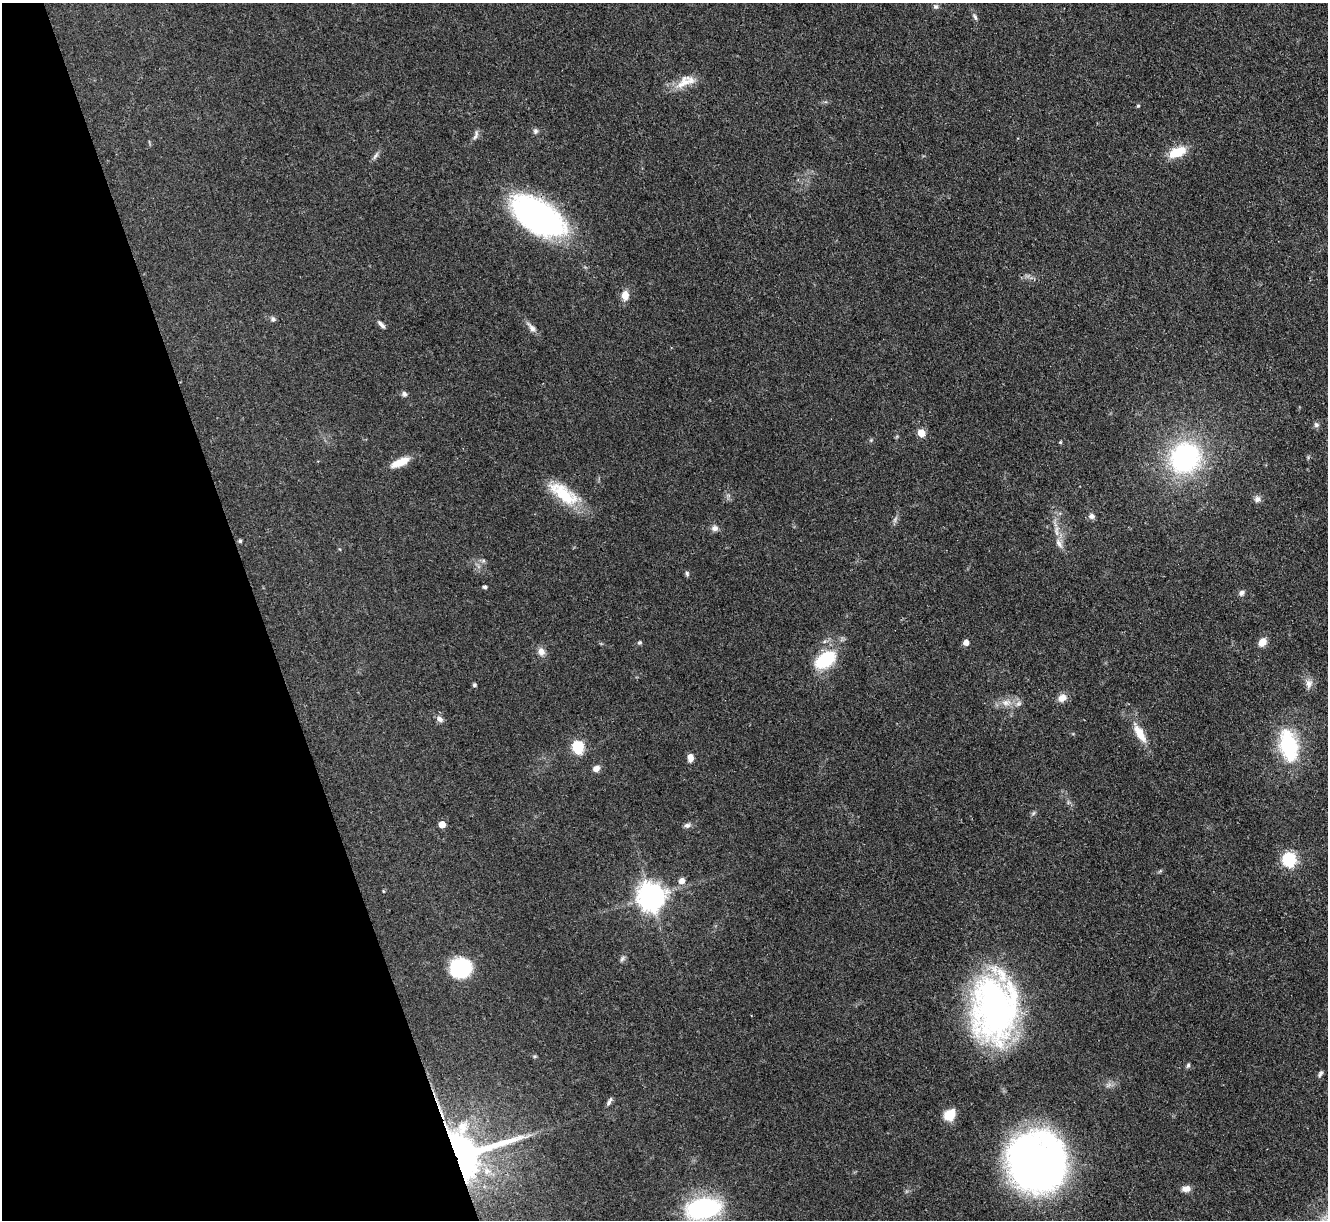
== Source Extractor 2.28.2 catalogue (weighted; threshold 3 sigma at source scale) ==
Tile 5 of 4 x 4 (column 1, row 2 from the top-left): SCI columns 3-1328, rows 2709-3926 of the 5309 x 5293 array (HDU 1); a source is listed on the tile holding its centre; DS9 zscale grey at full resolution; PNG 1330 x 1222 px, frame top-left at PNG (2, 3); no overlay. Shown black and unused: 19% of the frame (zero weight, under 3 of 4 exposures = <1% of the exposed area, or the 3 px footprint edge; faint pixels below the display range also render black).
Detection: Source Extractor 2.28.2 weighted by HDU 2 'WHT'; one run over the whole footprint, this tile lists its part. Background 0.0855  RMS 0.0062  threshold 0.0281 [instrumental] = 3 sigma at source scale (4.5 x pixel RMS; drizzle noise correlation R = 1.50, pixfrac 1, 0.05/0.05 arcsec/px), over >= 5 px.
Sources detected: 64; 1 too faint to see at this stretch — not listed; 2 inside a brighter listed object's ellipse — not listed separately; the other 61 listed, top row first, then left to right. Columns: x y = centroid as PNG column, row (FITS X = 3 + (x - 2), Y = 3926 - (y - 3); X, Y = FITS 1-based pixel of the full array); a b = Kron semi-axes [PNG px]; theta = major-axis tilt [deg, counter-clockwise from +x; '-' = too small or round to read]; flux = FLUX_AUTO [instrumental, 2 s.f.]
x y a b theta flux
936 6 7 6 - 1.4
975 17 9 5 -71 1.6
685 81 30 13 25 11
1138 106 5 4 - 0.79
535 131 7 6 - 1.5
476 135 14 5 69 2.3
1177 152 22 11 21 14
376 155 12 4 50 1.9
538 216 48 25 -32 180
625 295 11 8 -89 5.9
273 319 7 7 - 1.5
381 324 12 5 -46 2.2
531 327 18 6 -49 3.5
404 394 7 6 - 1.7
1316 425 8 5 -63 1.5
921 433 5 5 - 14
1060 442 4 3 - 0.73
1185 458 30 27 52 100
400 462 24 8 24 10
564 494 42 17 -36 27
1257 499 9 8 - 2.7
1091 516 8 7 - 2.1
715 528 9 8 - 2.7
1057 531 17 5 88 4.4
240 541 5 4 - 0.98
687 573 7 5 -74 1.2
485 587 4 4 - 1.5
1242 593 8 6 48 2.1
966 642 5 5 - 4.5
1262 642 8 6 53 7.3
639 643 6 5 - 0.95
541 652 10 9 - 3.9
825 660 20 12 35 37
1309 684 13 9 86 4.1
474 685 4 4 - 1.4
1062 698 11 9 32 4.8
1006 702 12 9 4 5.5
440 719 10 7 -36 2.5
1140 733 28 10 -59 11
1288 746 33 18 -78 50
578 747 6 6 - 66
690 757 8 6 -88 4.3
596 768 9 7 33 3.3
1033 813 7 5 59 1.2
442 824 5 5 - 9.6
687 825 10 6 11 2
1289 860 6 6 - 100
682 881 8 7 - 3.7
383 891 4 3 - 0.49
651 897 9 8 - 780
622 959 8 5 63 1.5
461 968 20 18 17 45
994 1007 35 23 89 390
1188 1065 7 5 72 1.2
1320 1074 9 5 63 1.5
609 1101 13 5 63 1.9
949 1115 12 9 42 13
463 1154 33 27 15 380
1038 1163 44 41 -45 420
1186 1189 10 7 6 3.7
703 1208 34 19 11 83
Overlapping masked pixels (flux is a lower limit): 2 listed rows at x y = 538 216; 463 1154
Isophote crosses this tile's border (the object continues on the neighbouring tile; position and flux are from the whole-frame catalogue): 1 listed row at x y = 703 1208